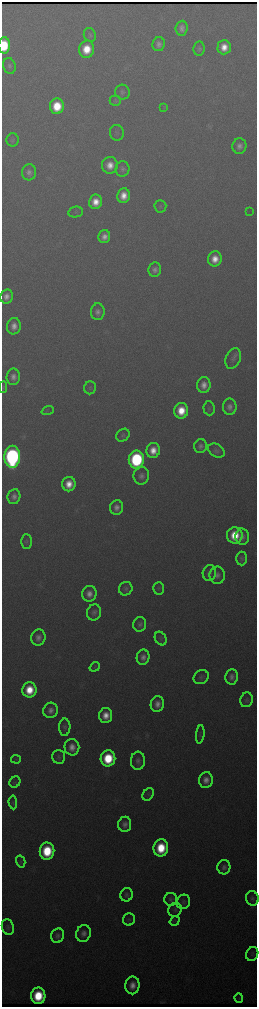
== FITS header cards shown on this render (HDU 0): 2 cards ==
NAXIS1  =                  510 / length of data axis 1
NAXIS2  =                 2010 / length of data axis 2

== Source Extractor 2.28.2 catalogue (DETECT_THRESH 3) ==
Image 510 x 2010 px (HDU 0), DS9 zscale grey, zoomed out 1/2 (1 PNG px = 2 x 2 image px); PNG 259 x 1009 px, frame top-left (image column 2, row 2010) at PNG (2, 2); each listed source drawn as its Kron ellipse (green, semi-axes under 4 px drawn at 4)
Background 3290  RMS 38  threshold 115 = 3 sigma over >= 5 px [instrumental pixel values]
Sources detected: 101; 1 cannot appear on this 1/2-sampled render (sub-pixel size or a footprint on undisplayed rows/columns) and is neither listed nor drawn; the other 100 listed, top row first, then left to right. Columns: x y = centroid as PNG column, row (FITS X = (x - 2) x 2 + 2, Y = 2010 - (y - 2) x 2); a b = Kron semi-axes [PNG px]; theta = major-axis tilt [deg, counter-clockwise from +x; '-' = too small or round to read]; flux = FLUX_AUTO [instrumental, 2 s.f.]
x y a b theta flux
182 28 7 6 - 4.6e+04
90 35 7 6 - 1.8e+04
159 44 7 6 - 4.2e+04
4 45 8 6 88 4.3e+05
224 47 7 6 - 1.3e+05
199 48 7 5 82 2.3e+04
87 49 9 7 76 2.3e+05
9 66 8 6 -75 2.8e+04
122 92 7 7 - 2.7e+04
115 101 5 5 - 1.3e+04
57 106 8 7 - 3.1e+05
164 108 3 3 - 7.5e+03
117 133 8 7 - 2.2e+04
12 140 7 6 - 1.8e+04
239 146 7 7 - 5.0e+04
110 165 8 8 - 1.1e+05
122 169 7 7 - 3.2e+04
29 172 8 7 - 4.2e+04
124 196 7 6 - 1.3e+05
96 202 7 6 - 1.3e+05
160 206 6 6 - 1.7e+04
250 211 3 1 - 1.6e+04
76 212 7 5 11 1.6e+04
104 237 6 5 - 6.7e+04
215 259 7 6 - 1.3e+05
155 270 7 6 - 4.4e+04
6 296 7 6 - 6.8e+04
98 312 8 7 - 4.5e+04
14 326 8 7 - 8.1e+04
233 358 11 7 66 4.0e+04
13 377 8 6 84 6.0e+04
204 385 8 6 81 8.2e+04
3 387 6 3 -89 9.8e+03
90 388 6 6 - 1.7e+04
230 407 8 7 - 5.1e+04
209 408 7 5 -86 1.7e+04
48 411 6 2 19 9.4e+03
181 411 8 7 - 2.3e+05
123 435 7 6 - 1.9e+04
200 446 7 6 - 3.5e+04
153 450 7 6 - 1.3e+05
216 450 9 6 -32 3.2e+04
12 457 11 8 86 2.9e+06
136 459 9 7 81 1.2e+06
141 476 9 8 - 4.7e+04
69 484 7 6 - 1.4e+05
14 497 7 6 - 5.2e+04
116 507 7 6 - 5.7e+04
235 535 8 8 - 2.8e+05
242 537 8 6 -87 4.3e+04
27 542 7 5 -89 1.8e+04
242 559 7 5 -89 2.5e+04
209 573 8 6 76 2.8e+04
217 575 8 7 - 4.7e+04
159 588 6 5 - 1.6e+04
126 589 7 6 - 2.5e+04
89 594 8 7 - 7.5e+04
94 612 8 7 - 3.7e+04
140 624 7 6 - 3.2e+04
38 637 8 7 - 5.3e+04
161 639 7 5 -58 1.7e+04
143 657 7 6 - 5.8e+04
95 667 5 3 - 9.8e+03
201 677 8 6 33 2.5e+04
232 677 7 6 - 5.5e+04
29 690 8 7 - 2.5e+05
247 700 7 6 - 2.2e+04
157 704 8 6 79 7.5e+04
51 710 8 7 - 5.8e+04
106 715 7 6 - 1.2e+05
65 727 8 5 89 2.5e+04
200 734 9 3 84 1.4e+04
72 747 8 7 - 1.0e+05
59 757 7 6 - 2.1e+04
108 758 8 7 - 4.6e+05
16 759 5 2 - 7.9e+03
138 761 9 7 84 4.1e+04
206 780 8 7 - 8.0e+04
15 782 6 5 - 1.4e+04
148 794 7 5 57 1.7e+04
13 802 7 4 -84 1.5e+04
125 824 7 6 - 5.4e+04
161 848 8 7 - 3.9e+05
47 851 8 7 - 4.7e+05
21 861 6 4 -74 1.6e+04
224 867 7 6 - 3.8e+04
127 895 7 6 - 2.7e+04
252 898 7 6 - 2.4e+04
171 899 6 6 - 2.6e+04
183 902 7 6 - 2.3e+04
175 910 7 6 - 2.2e+04
129 919 6 6 - 1.6e+04
175 921 5 4 - 1.1e+04
8 927 8 6 -76 2.1e+04
84 933 8 7 - 5.6e+04
58 936 7 6 - 3.5e+04
252 954 7 6 - 1.9e+04
132 985 9 7 83 1.0e+05
38 996 8 7 - 4.5e+05
239 998 5 3 - 9.3e+03
At the frame edge (FLAGS 8, measured only in part): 1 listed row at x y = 4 45
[1 sub-pixel or undisplayed-footprint detection neither listed nor drawn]